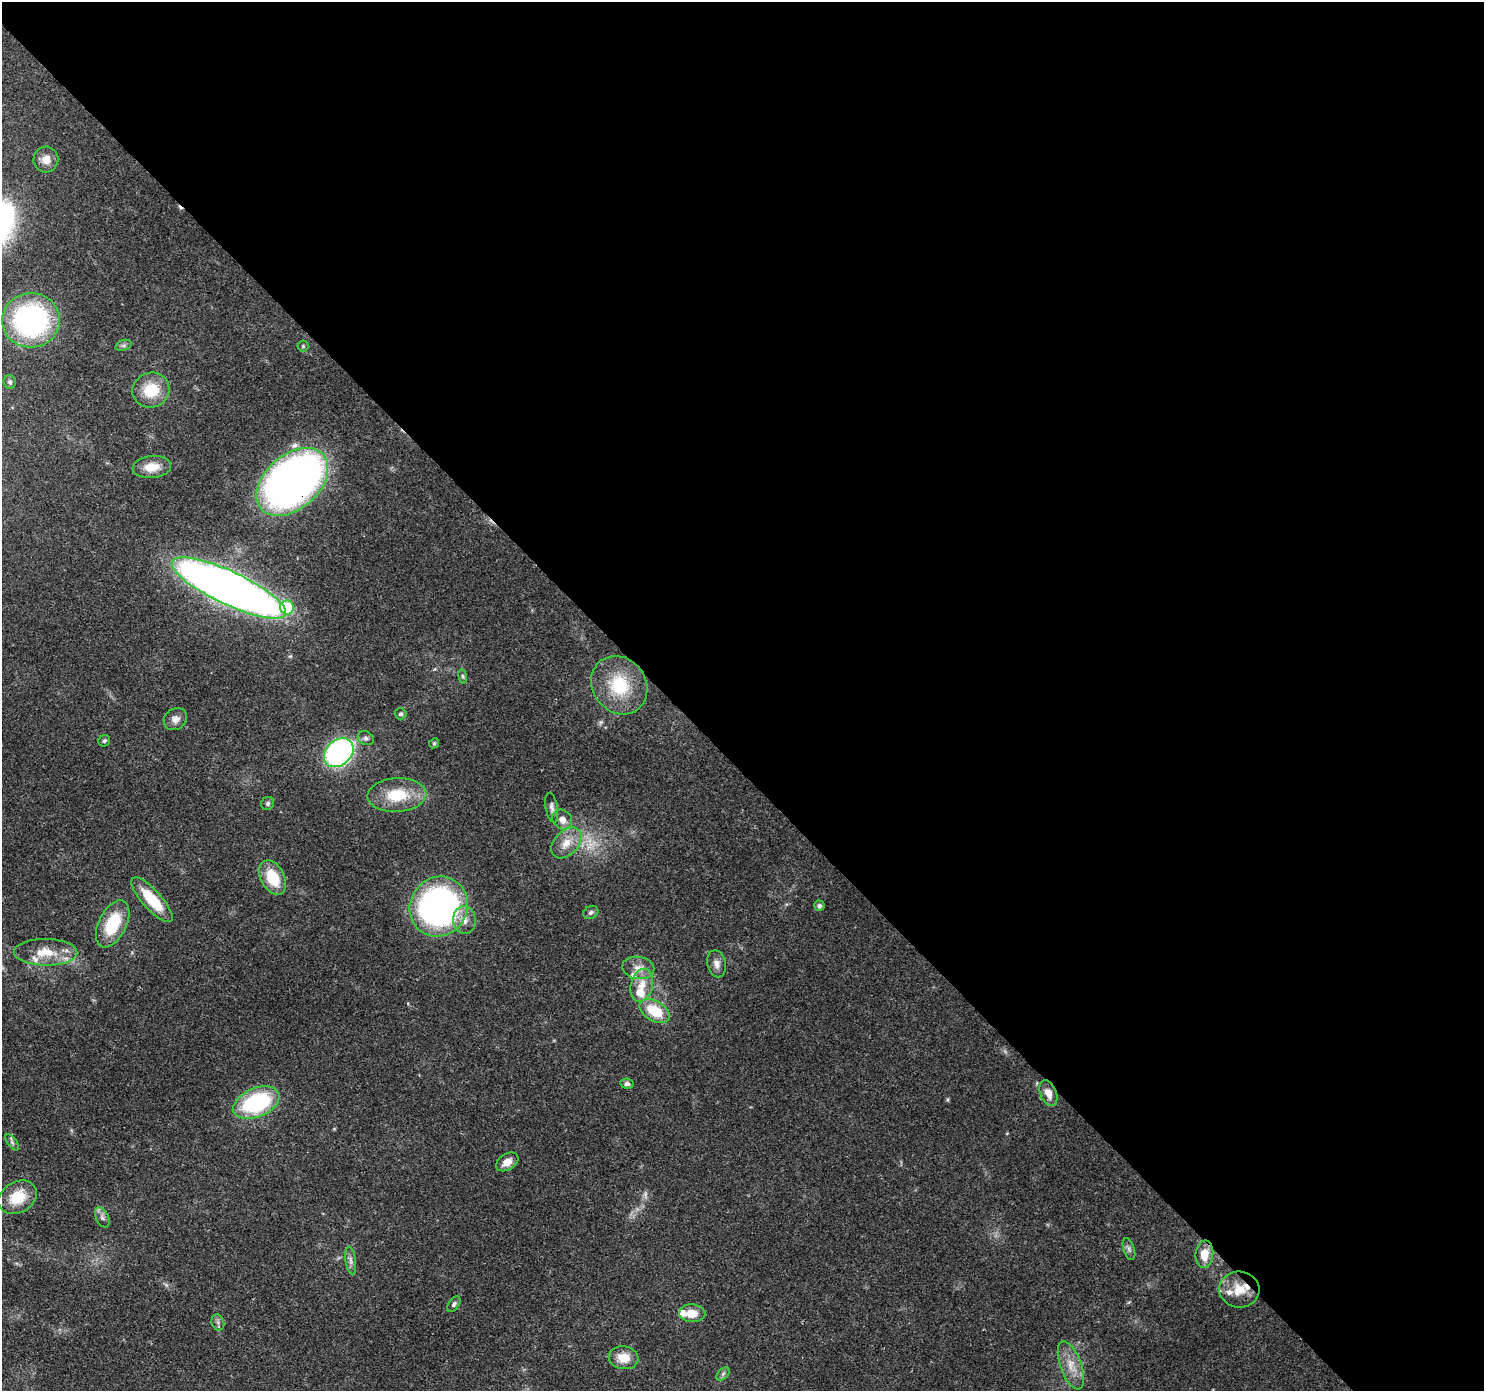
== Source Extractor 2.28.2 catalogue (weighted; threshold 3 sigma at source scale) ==
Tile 8 of 4 x 4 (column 4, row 2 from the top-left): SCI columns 4537-6018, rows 3008-4396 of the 6119 x 6080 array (HDU 1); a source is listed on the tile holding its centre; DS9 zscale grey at full resolution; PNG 1486 x 1393 px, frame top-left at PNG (2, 2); each listed source drawn as its Kron ellipse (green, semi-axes under 4 px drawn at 4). Shown black and unused: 55% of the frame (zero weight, under 3 of 4 exposures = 8% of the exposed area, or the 3 px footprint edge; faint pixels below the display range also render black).
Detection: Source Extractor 2.28.2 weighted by HDU 2 'WHT'; one run over the whole footprint, this tile lists its part. Background 0.122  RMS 0.0043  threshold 0.0193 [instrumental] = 3 sigma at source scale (4.5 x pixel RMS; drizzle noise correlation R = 1.50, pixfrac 1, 0.0396/0.0396 arcsec/px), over >= 5 px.
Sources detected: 62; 3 too faint to see at this stretch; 1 cosmic-ray / hot-pixel residue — neither listed nor drawn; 6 inside a brighter listed object's ellipse — not listed separately; the other 52 listed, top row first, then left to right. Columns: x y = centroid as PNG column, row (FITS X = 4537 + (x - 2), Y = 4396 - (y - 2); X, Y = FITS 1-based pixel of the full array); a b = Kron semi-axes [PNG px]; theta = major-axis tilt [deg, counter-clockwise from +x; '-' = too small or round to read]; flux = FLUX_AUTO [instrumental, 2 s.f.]
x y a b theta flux
46 160 13 12 - 4.3
31 320 29 27 3 82
123 345 8 5 19 0.99
303 346 5 5 - 0.66
10 382 7 6 - 0.87
151 390 19 17 26 14
152 467 19 11 6 6.9
292 482 41 27 41 270
229 588 62 16 -25 460
287 607 7 7 - 18
463 676 7 4 -81 0.69
619 685 30 26 -53 22
401 714 6 5 - 1
175 719 12 10 35 2.8
366 738 8 6 -29 1.3
104 741 6 5 - 0.88
434 743 5 4 - 0.57
339 753 16 12 42 100
397 795 29 17 3 16
268 803 7 6 - 0.95
552 808 15 6 -81 1.8
562 819 11 9 -44 3.5
566 843 18 12 47 6.1
273 878 18 11 -63 14
152 900 29 9 -48 16
819 906 5 5 - 1.2
439 907 31 28 56 140
591 912 8 6 27 1.2
464 920 14 11 -84 4.4
113 924 25 14 63 19
46 952 32 13 -1 11
717 964 14 9 -77 2.8
638 968 16 11 -10 4.7
642 985 17 11 76 6.5
655 1011 16 10 -31 15
627 1084 7 5 -6 1.4
1048 1093 13 8 -69 4.5
256 1103 24 14 23 47
12 1142 9 4 -55 1
507 1162 12 8 33 4
17 1197 20 15 30 12
102 1217 11 6 -63 1.6
1129 1249 11 5 -72 1.4
1204 1254 14 9 86 7.8
351 1260 14 5 -82 1.9
1239 1290 20 18 -5 9.5
454 1304 9 5 56 1.1
692 1313 13 8 -3 6.7
218 1322 8 6 -70 1.2
624 1358 15 11 -9 6.8
1071 1365 25 10 -70 6.9
723 1374 8 5 46 0.97
Overlapping masked pixels (flux is a lower limit): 2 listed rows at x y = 292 482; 1048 1093